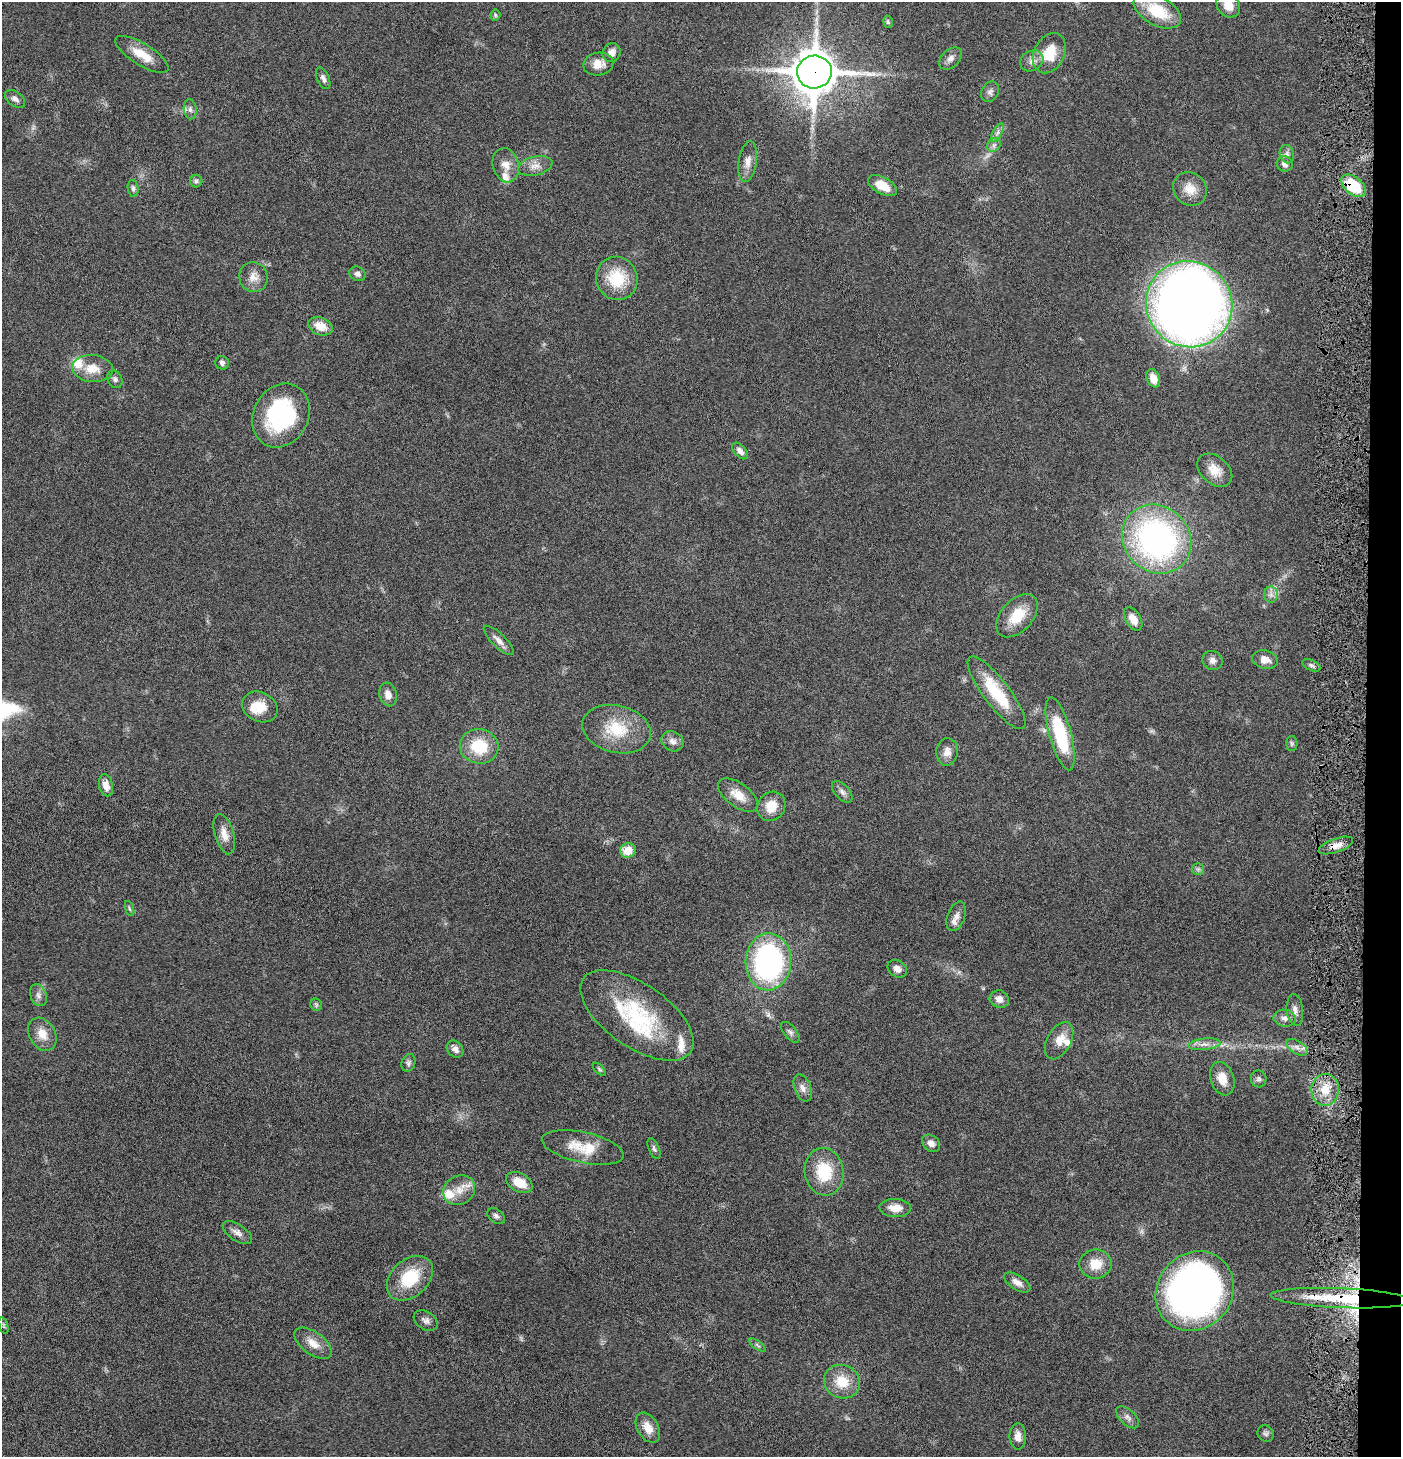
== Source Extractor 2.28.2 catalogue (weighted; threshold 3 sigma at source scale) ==
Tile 6 of 3 x 3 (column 3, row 2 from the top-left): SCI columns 2946-4344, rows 1458-2912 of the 4445 x 4372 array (HDU 1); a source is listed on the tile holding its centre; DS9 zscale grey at full resolution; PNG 1403 x 1459 px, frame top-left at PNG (2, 2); each listed source drawn as its Kron ellipse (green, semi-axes under 4 px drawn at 4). Shown black and unused: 3% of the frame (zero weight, under 4 of 8 exposures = <1% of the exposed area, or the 3 px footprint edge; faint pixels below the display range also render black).
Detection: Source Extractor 2.28.2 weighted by HDU 2 'WHT'; one run over the whole footprint, this tile lists its part. Background 0.0669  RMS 0.0041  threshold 0.017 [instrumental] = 3 sigma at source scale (4.09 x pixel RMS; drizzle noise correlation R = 1.36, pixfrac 0.8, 0.05/0.05 arcsec/px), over >= 5 px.
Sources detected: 117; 1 too faint to see at this stretch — neither listed nor drawn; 7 inside a brighter listed object's ellipse — not listed separately; the other 109 listed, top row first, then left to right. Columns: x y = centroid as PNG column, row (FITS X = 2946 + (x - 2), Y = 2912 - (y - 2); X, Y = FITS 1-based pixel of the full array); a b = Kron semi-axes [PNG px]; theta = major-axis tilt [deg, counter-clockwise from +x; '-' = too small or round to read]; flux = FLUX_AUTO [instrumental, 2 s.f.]
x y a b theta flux
1228 5 13 10 -45 4.7
1157 11 26 14 -29 15
495 15 5 5 - 0.53
888 22 6 4 -76 0.64
612 53 10 8 58 2.6
1049 53 21 15 63 10
142 54 30 11 -32 7.6
950 58 13 9 42 2.1
1032 61 12 10 32 2.5
598 64 15 11 11 4.3
814 72 17 16 - 1100
323 78 12 6 -66 1.5
990 92 11 8 58 1.5
15 99 11 7 -35 1.7
190 109 10 6 -81 1.5
997 133 10 4 60 1.2
994 145 7 6 - 1.2
1287 154 9 7 -73 1.4
748 162 20 9 81 3.6
1285 164 8 7 - 2
506 165 17 13 -75 4.1
535 166 17 9 13 3.3
196 181 6 6 - 0.83
882 186 16 8 -29 6.7
1353 186 14 8 -39 19
133 188 8 5 -81 0.98
1190 189 18 16 -45 5.7
358 274 8 7 - 1.3
253 277 15 14 - 3.8
617 278 22 20 -63 15
1189 304 44 42 -44 450
320 326 12 8 -21 5.6
222 363 7 6 - 1.1
92 369 20 13 -6 6.3
1153 378 9 6 -69 4.2
115 379 9 7 -61 1.2
281 415 33 27 61 40
740 451 10 6 -47 2
1215 470 20 13 -40 5.8
1157 539 36 32 -45 120
1271 594 8 6 -89 1.6
1017 616 25 15 48 10
1133 619 13 7 -58 3.9
499 640 20 6 -44 2.6
1212 660 10 9 - 2
1265 660 13 9 -12 3.6
1311 665 9 5 -24 1.1
997 693 44 13 -53 18
388 694 12 8 -75 2.8
260 707 18 14 -26 7.1
616 729 35 23 -14 16
1060 734 38 11 -75 25
673 741 12 9 -28 2.2
1292 743 7 5 -90 0.81
479 746 19 17 -12 15
947 752 14 11 86 3.1
106 785 11 7 -78 3.4
842 792 13 7 -49 1.7
738 795 23 11 -36 5.9
771 806 15 13 53 6.4
224 834 21 9 -74 3.9
1336 845 18 7 19 3.1
628 850 8 7 - 7.1
1198 869 6 6 - 0.77
129 909 8 3 -71 0.55
956 916 15 8 70 2.4
768 962 28 23 88 91
897 969 10 8 -34 2.3
38 995 11 8 -70 1.9
999 999 10 8 -23 2.5
316 1005 6 5 - 0.73
1295 1010 16 8 -83 2.3
637 1015 65 31 -35 42
1285 1018 11 8 -8 2
790 1032 12 6 -51 1.3
42 1034 17 13 -60 5.3
1059 1041 20 12 62 4.6
1204 1044 16 5 6 2.4
1297 1047 12 6 -32 2.1
455 1049 9 7 -47 2.1
408 1063 9 6 71 1.1
599 1069 8 4 -45 0.62
1222 1079 17 11 -71 5.2
1259 1079 8 7 - 1.1
803 1088 14 8 -68 2.3
1325 1090 16 14 89 7.4
931 1143 10 7 -41 2
583 1147 42 15 -12 11
654 1149 11 5 -68 0.93
824 1172 24 19 -81 16
519 1182 14 9 -28 6.3
459 1190 16 14 33 5.9
895 1208 16 9 -2 4.6
496 1216 10 6 -39 1.3
237 1233 17 8 -34 2.4
1096 1264 16 14 9 7.1
410 1278 26 18 42 16
1017 1282 15 7 -33 2.6
1195 1291 42 37 50 200
1341 1298 70 10 -2 24
426 1320 13 9 -32 1.9
4 1326 8 3 -72 0.55
313 1343 22 11 -36 4.9
757 1345 9 3 -34 0.69
842 1382 18 16 -25 9.2
1128 1417 14 7 -43 1.8
648 1428 16 10 -60 4.8
1266 1433 8 7 - 1.1
1018 1436 13 8 90 2.9
Overlapping masked pixels (flux is a lower limit): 4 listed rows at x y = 814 72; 1353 186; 1336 845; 1341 1298
Isophote crosses this tile's border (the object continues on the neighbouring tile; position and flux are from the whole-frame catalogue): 1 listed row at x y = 1228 5